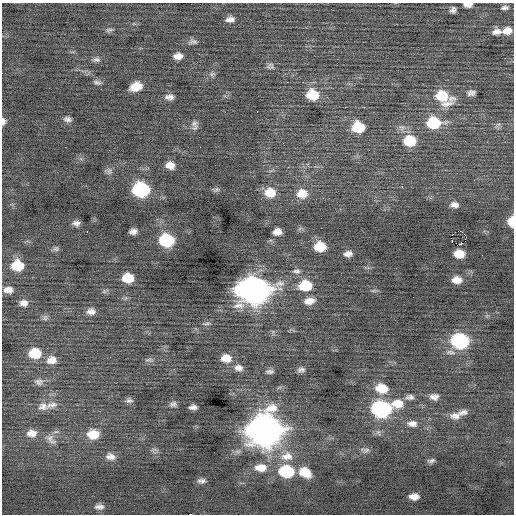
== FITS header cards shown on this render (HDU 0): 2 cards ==
NAXIS1  =                  512 / Axis length
NAXIS2  =                  512 / Axis length

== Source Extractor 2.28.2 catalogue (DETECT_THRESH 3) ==
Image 512 x 512 px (HDU 0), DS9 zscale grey, 1 PNG px = 1 image px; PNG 516 x 516 px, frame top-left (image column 1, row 512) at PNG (2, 3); no overlay
Background -0.0166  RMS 0.82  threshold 2.47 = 3 sigma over >= 5 px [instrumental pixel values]
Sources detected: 104; all 104 listed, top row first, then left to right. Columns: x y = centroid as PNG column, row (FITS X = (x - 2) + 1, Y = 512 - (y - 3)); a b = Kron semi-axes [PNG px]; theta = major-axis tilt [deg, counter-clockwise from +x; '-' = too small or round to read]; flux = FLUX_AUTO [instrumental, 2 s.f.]
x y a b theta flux
468 4 9 5 0 350
505 8 10 6 5 170
453 10 7 6 - 200
230 19 12 7 6 320
109 30 11 4 16 120
497 31 12 8 8 370
507 31 11 9 7 510
193 42 12 7 3 210
178 56 9 7 6 380
96 60 10 6 2 180
269 65 13 6 42 180
212 74 9 6 18 160
97 82 11 5 -10 160
136 86 11 8 20 820
471 93 9 7 13 220
312 95 12 10 -4 1500
442 96 14 12 -18 1600
169 97 11 7 -3 270
451 98 13 9 8 350
446 104 22 7 10 530
257 111 3 2 - 130
67 119 9 6 -9 200
3 121 8 5 88 200
194 123 10 8 67 250
434 123 14 11 0 2400
497 125 11 4 50 120
358 127 11 9 -1 2000
360 134 3 2 - 360
410 141 12 10 -1 1700
170 165 9 8 - 470
109 171 10 6 -81 190
402 186 3 3 - 71
141 189 11 9 -4 6500
216 190 10 5 10 140
270 193 13 11 1 930
302 194 13 11 7 800
454 205 10 7 -5 290
511 221 9 6 89 830
76 223 7 6 - 230
87 231 3 2 - 190
133 231 7 5 8 260
460 231 4 2 - 2500
277 232 8 6 8 430
465 235 3 2 - 91
166 240 11 9 -4 3600
452 241 3 2 - 39
461 244 3 2 - 220
320 247 11 9 0 1200
56 249 8 7 - 150
348 254 10 7 8 280
459 254 9 7 -4 820
17 265 11 10 - 1600
296 271 11 7 4 210
128 278 10 8 -1 1300
457 280 10 7 -1 550
305 285 12 10 1 1900
8 290 10 7 0 380
254 290 17 12 -1 64000
104 291 6 6 - 110
373 291 7 4 19 84
309 301 13 8 10 520
24 303 9 7 -1 320
91 311 11 8 5 320
45 318 8 6 90 140
207 324 11 4 4 110
460 341 12 9 -8 7200
35 353 12 10 3 1400
226 358 12 10 -6 690
52 360 13 10 12 480
148 360 11 4 1 130
239 368 12 9 -11 360
301 370 10 6 4 200
270 372 12 6 2 180
39 382 11 9 3 240
382 388 13 10 -10 1200
191 390 2 2 - 65
410 397 12 7 4 240
434 397 11 8 -4 310
129 400 10 7 2 170
397 403 15 10 3 880
173 404 9 7 11 180
52 405 18 8 12 420
43 406 15 10 1 420
193 407 7 5 1 220
381 409 12 9 -4 10000
463 412 12 7 8 270
455 416 15 9 3 430
412 424 14 9 -1 390
265 430 15 14 - 92000
32 433 13 9 3 450
93 434 13 10 1 950
51 439 17 9 -48 380
154 450 9 7 7 160
365 450 13 6 -2 220
110 456 13 9 -14 360
287 456 19 13 2 960
431 461 9 5 14 160
261 468 15 10 1 730
286 471 13 9 -6 3200
305 472 13 10 -28 1000
201 481 10 6 0 210
414 496 9 6 1 450
99 507 12 7 0 260
190 514 3 2 - 1000
At the frame edge (FLAGS 8, measured only in part): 4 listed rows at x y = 468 4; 3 121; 511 221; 190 514